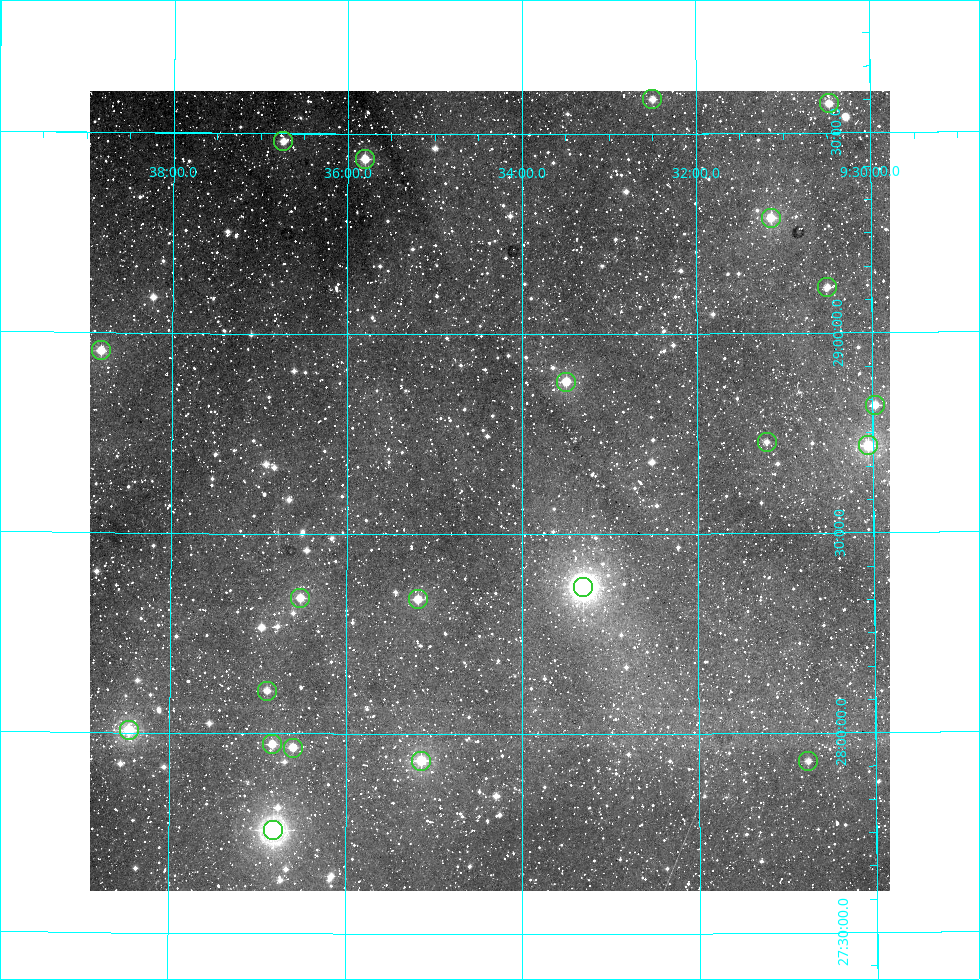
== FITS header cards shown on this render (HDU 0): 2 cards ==
NAXIS1  =                  800
NAXIS2  =                  800

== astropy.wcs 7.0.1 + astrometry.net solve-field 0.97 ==
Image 800 x 800 px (HDU 0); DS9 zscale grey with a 90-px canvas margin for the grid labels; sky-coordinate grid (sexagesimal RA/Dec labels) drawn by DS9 from the SOLVED WCS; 21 Tycho-2 reference stars matched to detected sources circled (green)
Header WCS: RA---AIT/DEC--AIT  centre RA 09:34:22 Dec +28:37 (143.59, +28.61 deg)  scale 9 arcsec/px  FOV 120.0' x 120.0'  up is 0 deg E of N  parity normal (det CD < 0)
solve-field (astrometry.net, Tycho-2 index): SOLVED blind (the header's WCS was not the basis of the solution)
Solved WCS: RA---TAN-SIP/DEC--TAN-SIP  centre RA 09:34:22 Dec +28:37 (143.59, +28.61 deg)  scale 9 arcsec/px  FOV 120.0' x 120.0'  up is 0 deg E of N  parity normal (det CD < 0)
Header WCS and blind solve agree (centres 1.4 arcsec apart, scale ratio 1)
Tycho-2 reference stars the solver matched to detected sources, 21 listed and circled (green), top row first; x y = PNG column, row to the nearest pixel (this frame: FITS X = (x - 90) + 1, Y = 800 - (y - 91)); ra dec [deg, ICRS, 3 dp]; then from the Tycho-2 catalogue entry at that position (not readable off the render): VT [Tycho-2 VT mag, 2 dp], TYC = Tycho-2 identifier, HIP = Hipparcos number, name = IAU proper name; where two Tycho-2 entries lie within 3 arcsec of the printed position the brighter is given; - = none
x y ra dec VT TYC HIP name
652 99 143.124 +29.587 9.43 1965-401-1 - -
829 103 142.617 +29.573 9.21 1965-389-1 46625 -
283 141 144.184 +29.480 9.45 1965-373-1 - -
365 159 143.950 +29.437 9.14 1965-473-1 - -
771 218 142.786 +29.289 9.02 1965-360-1 46694 -
827 287 142.626 +29.114 9.56 1965-1111-1 - -
101 350 144.704 +28.955 9.43 1965-802-1 - -
566 382 143.374 +28.881 8.86 1965-448-1 - -
875 405 142.492 +28.819 9.79 1965-685-1 - -
767 442 142.802 +28.728 10.16 1965-114-1 - -
868 445 142.513 +28.717 8.27 1965-310-1 46591 -
583 587 143.326 +28.368 6.52 1965-655-1 46891 -
300 598 144.131 +28.340 9.33 1965-735-1 - -
418 599 143.796 +28.337 9.20 1965-1075-1 - -
267 691 144.225 +28.107 9.68 1965-238-1 - -
129 730 144.615 +28.006 7.92 1965-1224-1 47311 -
272 744 144.208 +27.973 9.26 1965-764-1 47176 -
293 748 144.150 +27.965 9.47 1965-940-1 - -
421 761 143.786 +27.934 8.40 1965-68-1 - -
808 761 142.691 +27.930 10.15 1965-880-1 - -
273 830 144.204 +27.759 7.08 1965-828-1 47173 -